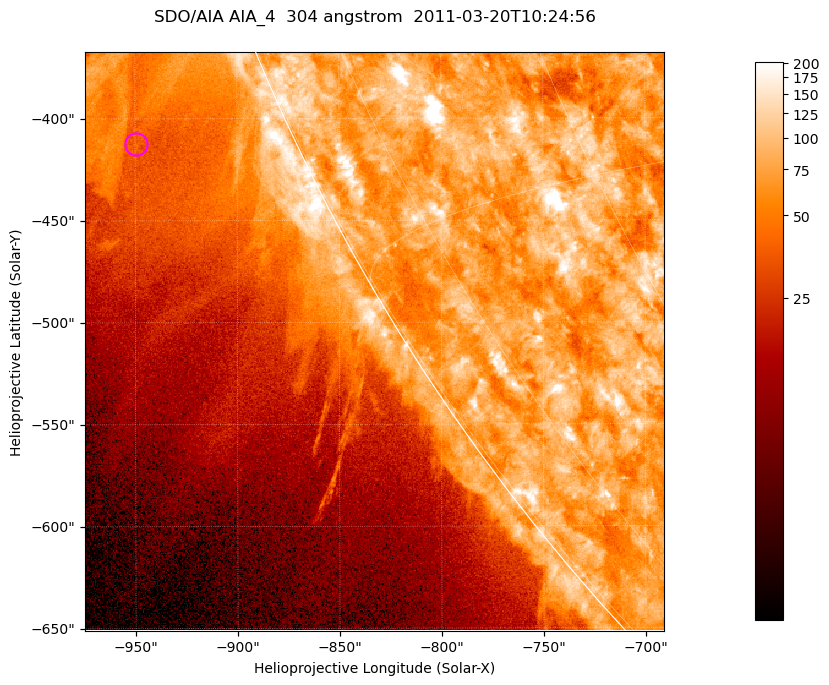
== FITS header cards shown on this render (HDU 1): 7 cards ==
TELESCOP= 'SDO/AIA '           / For AIA: SDO/AIA
INSTRUME= 'AIA_4   '           / For AIA: AIA_ATA1, AIA_ATA2, AIA_ATA3 or AIA_AT
WAVELNTH=                  304 / [angstrom] Wavelength
WAVEUNIT= 'angstrom'           / Wavelength unit: angstrom
DATE-OBS= '2011-03-20T10:24:56.123' / [ISO] Date when observation started; ISO 8
CTYPE1  = 'HPLN-TAN'           / CTYPE1; Typically HPLN
CTYPE2  = 'HPLT-TAN'           / CTYPE2; Typically HPLT

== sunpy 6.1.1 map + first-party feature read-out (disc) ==
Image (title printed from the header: SDO/AIA AIA_4  304 angstrom  2011-03-20T10:24:56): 473 x 473 px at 0.6 arcsec/px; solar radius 964 arcsec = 1606 px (partial field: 1.2% of the solar disc is inside the frame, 43% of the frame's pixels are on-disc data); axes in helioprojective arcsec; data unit not stated in the header (colour bar unlabelled)
Orientation: roll -0.132 deg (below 1 deg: not rotated)
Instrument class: DISC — disc imager (sunpy class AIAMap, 304 A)
Bright regions (active regions / flare kernels): reference = the on-disc median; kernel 5 px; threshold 5 sigma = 111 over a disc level ~76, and >= 1.15x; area >= 223 px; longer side >= 6 px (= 3.6 arcsec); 0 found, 0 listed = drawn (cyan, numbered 1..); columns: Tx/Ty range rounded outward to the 2 arcsec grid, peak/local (2 s.f.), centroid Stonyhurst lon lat
Off-limb structures (1.02-1.3 R_sun): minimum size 111 px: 4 found; the strongest spans PA ~110..120 deg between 1.02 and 1.14 R_sun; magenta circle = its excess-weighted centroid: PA ~115 deg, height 1.07 R_sun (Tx ~-950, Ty ~-412 arcsec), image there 1.9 x the reference